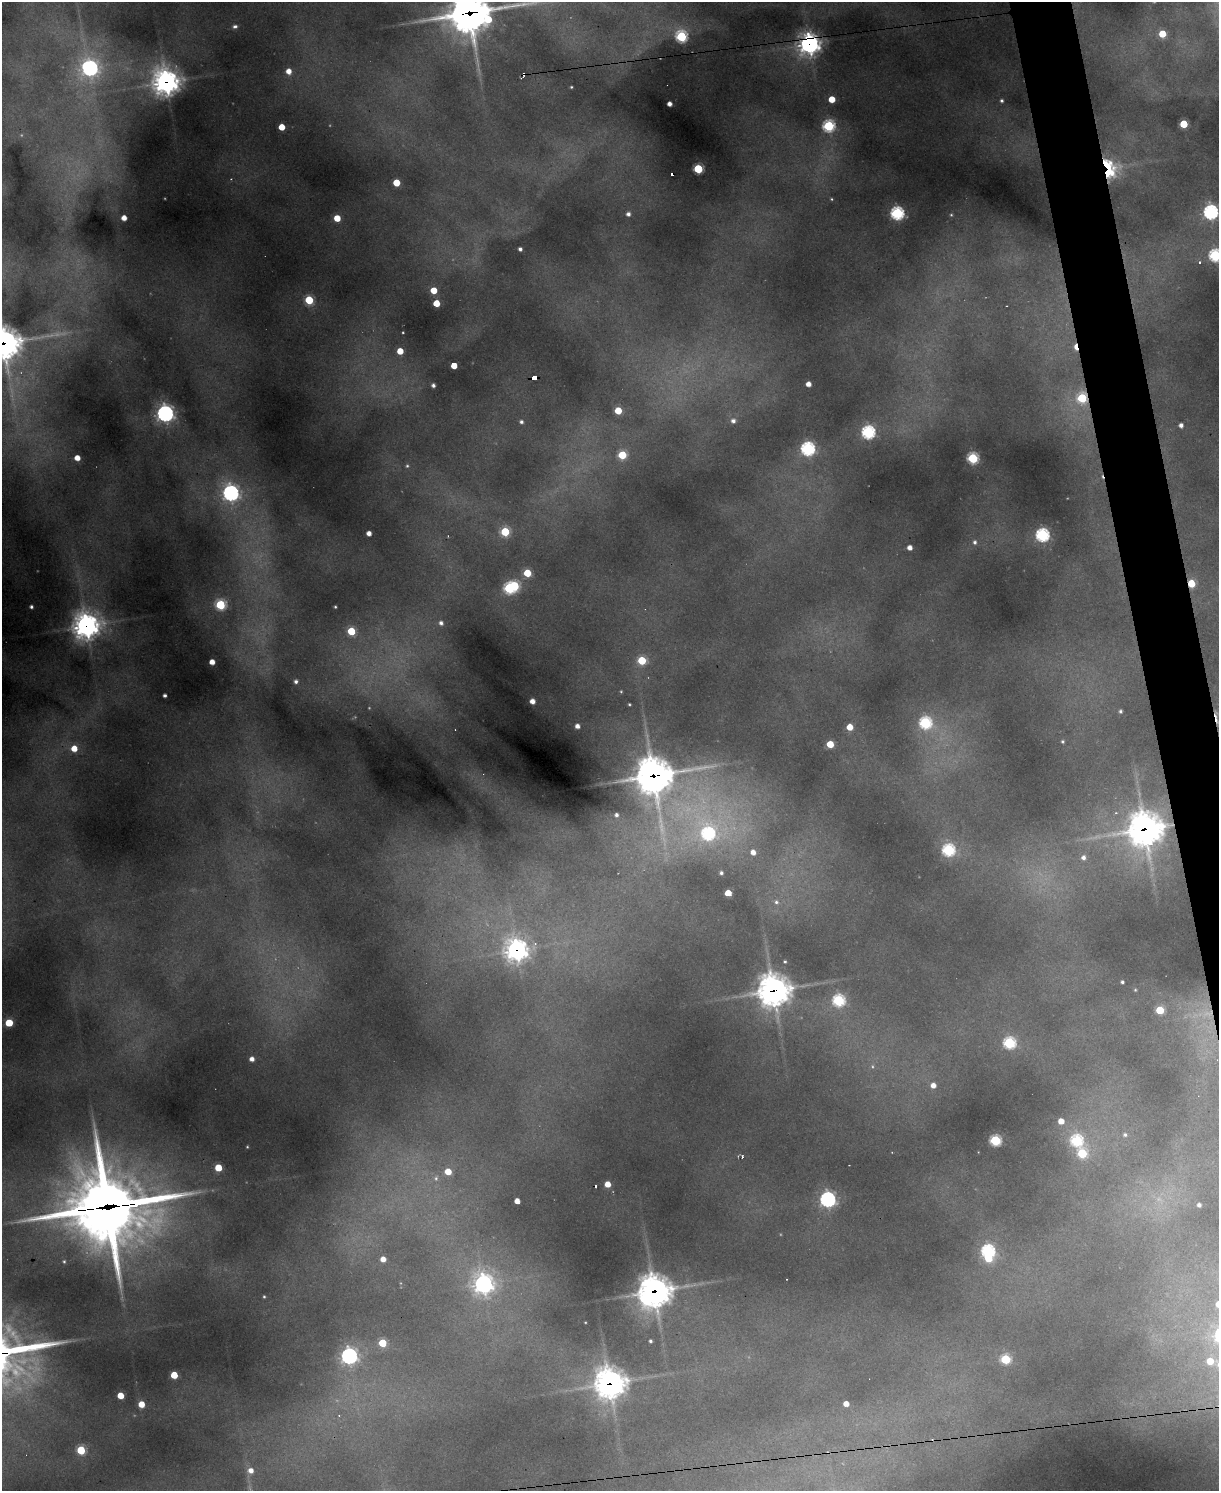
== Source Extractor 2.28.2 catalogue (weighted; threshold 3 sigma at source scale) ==
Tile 6 of 4 x 3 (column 2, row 2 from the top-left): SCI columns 1218-2434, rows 1738-3226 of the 4869 x 4851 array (HDU 1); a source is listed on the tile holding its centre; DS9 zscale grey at full resolution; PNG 1221 x 1493 px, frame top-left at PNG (2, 2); no overlay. Shown black and unused: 3% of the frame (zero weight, under 2 of 3 exposures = <1% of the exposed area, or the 3 px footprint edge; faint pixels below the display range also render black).
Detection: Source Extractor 2.28.2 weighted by HDU 2 'WHT'; one run over the whole footprint, this tile lists its part. Background 0.716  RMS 0.024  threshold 0.108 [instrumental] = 3 sigma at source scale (4.5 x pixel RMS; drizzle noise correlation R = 1.50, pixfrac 1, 0.05/0.05 arcsec/px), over >= 5 px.
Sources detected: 153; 7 too faint to see at this stretch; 2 inside a brighter object's white glare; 5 cosmic-ray / hot-pixel residue — not listed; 3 inside a brighter listed object's ellipse — not listed separately; the other 136 listed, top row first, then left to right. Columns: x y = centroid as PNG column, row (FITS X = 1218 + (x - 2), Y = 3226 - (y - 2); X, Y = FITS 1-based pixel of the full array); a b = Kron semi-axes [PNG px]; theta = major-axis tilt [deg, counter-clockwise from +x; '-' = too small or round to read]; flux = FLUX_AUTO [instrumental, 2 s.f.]
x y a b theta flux
470 13 20 16 8 5000
488 19 6 5 - 66
235 26 5 4 - 5.7
1162 34 5 5 - 82
681 36 6 6 - 290
809 44 9 8 - 1300
90 68 8 7 - 660
288 71 5 5 - 23
166 82 11 11 - 1700
571 87 3 2 - 2.3
832 99 5 5 - 54
1002 101 5 4 - 6.4
669 104 4 4 - 14
1184 124 5 5 - 110
829 126 6 6 - 330
282 127 5 5 - 47
1107 165 27 11 -46 150
698 169 5 5 - 180
396 183 5 5 - 68
832 199 3 3 - 2.1
1211 212 7 6 - 580
897 213 6 6 - 470
628 214 4 4 - 9.2
951 215 4 3 - 2.4
124 218 4 4 - 23
337 218 5 4 - 57
520 249 4 4 - 7.4
1215 255 6 6 - 420
1200 262 5 4 - 4.6
434 290 5 4 - 52
309 300 5 5 - 140
436 303 5 4 - 68
4 343 14 13 - 3100
1076 347 8 4 -81 29
400 351 5 4 - 46
454 366 5 4 - 40
534 377 6 4 7 77
808 384 4 4 - 20
433 385 4 4 - 7.9
1082 398 6 6 - 180
618 410 5 5 - 64
165 414 7 7 - 800
733 421 5 5 - 12
521 422 5 4 - 6.1
1181 425 4 4 - 12
868 432 6 6 - 490
808 449 6 6 - 530
622 455 5 5 - 120
77 458 4 4 - 30
973 458 5 5 - 260
407 466 5 4 - 3.3
231 493 8 7 - 710
505 532 5 5 - 140
369 533 4 4 - 18
1042 535 6 6 - 490
975 542 6 5 - 7
910 547 4 4 - 17
527 573 5 5 - 85
1191 583 5 5 - 85
509 588 6 5 - 300
220 605 5 5 - 200
31 607 3 3 - 5.7
335 607 3 3 - 3.1
441 623 5 4 - 8.8
86 626 11 11 - 1900
351 631 5 5 - 110
642 660 5 5 - 120
212 662 4 4 - 26
296 681 4 4 - 7.5
621 691 4 3 - 2.2
165 695 3 3 - 7.2
532 701 4 4 - 21
629 704 3 2 - 2.3
1120 711 4 4 - 5.2
1217 718 22 5 -76 20
925 723 6 6 - 320
577 726 4 4 - 15
850 727 5 5 - 39
1062 741 4 4 - 3.5
830 744 5 5 - 69
74 748 5 5 - 38
654 776 15 14 - 4400
616 815 5 4 - 7.1
1145 829 15 14 - 3300
708 833 8 7 - 400
948 850 6 6 - 360
753 852 5 5 - 18
1083 857 7 6 - 12
721 873 4 4 - 5.6
728 893 5 5 - 50
776 902 7 6 - 8
517 950 9 9 - 1500
785 961 4 4 - 3.5
1122 982 4 3 - 5.5
1135 990 5 4 - 2.9
773 991 12 11 - 4000
839 1000 6 6 - 330
1160 1010 5 5 - 110
9 1023 5 5 - 86
1009 1043 6 6 - 320
252 1059 4 4 - 14
933 1085 5 5 - 19
1061 1121 5 5 - 29
1125 1135 5 5 - 4.9
995 1140 5 5 - 270
1077 1140 6 6 - 310
247 1147 3 3 - 2.2
1082 1153 6 6 - 170
742 1156 4 3 - 2.4
218 1168 5 5 - 79
448 1172 5 5 - 50
436 1178 7 5 89 5.6
607 1184 5 4 - 33
827 1199 7 6 - 740
517 1201 4 4 - 21
1199 1205 5 5 - 8.1
107 1207 45 27 5 17000
988 1251 6 6 - 430
383 1259 4 4 - 23
483 1284 8 8 - 1200
655 1291 13 12 - 3300
264 1296 3 2 - 2.8
644 1299 7 6 - 84
650 1341 3 3 - 4.9
382 1343 5 5 - 98
349 1356 7 7 - 950
1005 1359 5 5 - 190
1210 1361 6 5 - 51
174 1375 5 5 - 67
610 1383 12 12 - 2800
120 1396 5 5 - 48
141 1404 5 5 - 41
846 1404 5 4 - 23
339 1415 5 3 - 2.4
81 1450 5 5 - 140
251 1470 5 4 - 16
Overlapping masked pixels (flux is a lower limit): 18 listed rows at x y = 470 13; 809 44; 166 82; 1107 165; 4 343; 1076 347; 534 377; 1082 398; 1191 583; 86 626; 1217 718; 654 776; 1145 829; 517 950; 773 991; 107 1207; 655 1291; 610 1383
Isophote crosses this tile's border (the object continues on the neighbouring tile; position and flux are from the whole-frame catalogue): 5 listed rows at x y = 470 13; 1211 212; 1215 255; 4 343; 1217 718